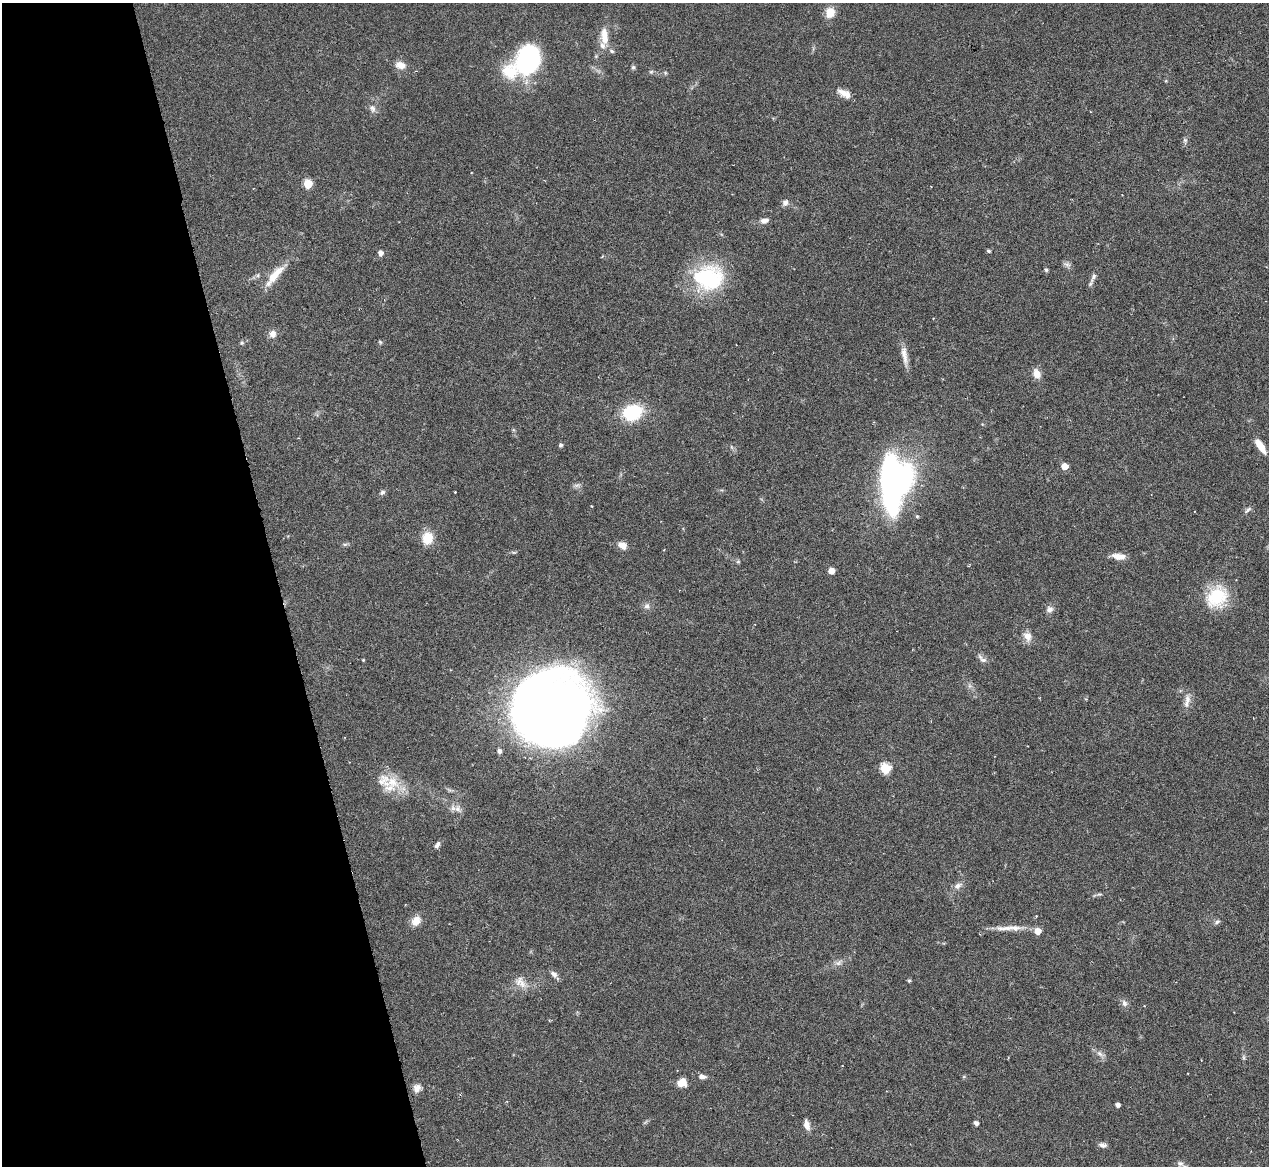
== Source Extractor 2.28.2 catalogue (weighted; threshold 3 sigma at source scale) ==
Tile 5 of 4 x 4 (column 1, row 2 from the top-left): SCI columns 485-1751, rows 3236-4399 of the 5705 x 5824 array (HDU 1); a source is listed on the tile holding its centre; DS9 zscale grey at full resolution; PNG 1271 x 1168 px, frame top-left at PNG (2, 3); no overlay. Shown black and unused: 22% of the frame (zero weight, under 3 of 6 exposures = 23% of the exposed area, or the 3 px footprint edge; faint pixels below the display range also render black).
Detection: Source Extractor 2.28.2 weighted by HDU 2 'WHT'; one run over the whole footprint, this tile lists its part. Background 0.0845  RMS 0.0046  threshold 0.0187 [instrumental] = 3 sigma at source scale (4.09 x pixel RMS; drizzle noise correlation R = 1.36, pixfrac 0.8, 0.05/0.05 arcsec/px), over >= 5 px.
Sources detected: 83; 2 inside a brighter object's white glare — not listed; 4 inside a brighter listed object's ellipse — not listed separately; the other 77 listed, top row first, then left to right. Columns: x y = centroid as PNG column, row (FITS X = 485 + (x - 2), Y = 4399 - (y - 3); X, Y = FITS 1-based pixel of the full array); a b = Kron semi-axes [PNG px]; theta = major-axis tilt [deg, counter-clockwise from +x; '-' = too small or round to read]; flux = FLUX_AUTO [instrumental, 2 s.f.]
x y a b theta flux
830 13 12 10 89 5.6
604 36 23 10 -86 6.6
528 60 24 18 68 81
400 65 12 8 -17 3.7
633 67 6 5 - 0.83
509 72 25 19 -43 13
651 72 6 5 - 0.7
665 73 6 4 73 0.52
845 93 17 8 -26 4.1
372 108 11 8 -59 1.9
1185 141 9 5 -80 0.98
308 184 5 5 - 15
785 203 8 7 - 1.9
764 221 10 6 21 2.2
989 251 4 4 - 0.8
381 253 5 5 - 2.1
1067 264 11 6 -36 1.4
1046 270 4 4 - 0.85
258 275 6 4 72 0.71
275 275 31 10 49 8
1093 277 15 6 62 1.9
709 278 37 31 3 36
273 334 9 8 - 2.5
380 342 5 4 - 0.55
242 343 6 5 - 0.74
904 355 29 7 -81 4.1
1037 374 12 9 -65 3.5
632 412 20 15 16 22
560 445 5 4 - 1
1260 446 17 6 -56 5.6
1065 466 5 5 - 5.8
892 483 55 14 -84 130
577 485 10 5 13 1.2
382 492 8 6 29 1
455 492 3 2 - 0.42
1248 510 11 5 44 1.1
917 516 5 4 - 0.61
427 538 15 12 79 7.3
345 544 7 4 17 0.71
622 545 12 8 -28 3
1119 556 16 7 -8 4.3
738 561 6 4 1 0.6
831 571 5 5 - 4.3
1217 597 27 22 47 19
647 606 9 8 - 1.6
1050 609 9 8 - 1.9
1027 636 12 9 -70 3.6
982 659 16 6 -42 1.8
363 660 4 3 - 0.34
1187 701 21 7 79 3.1
551 709 56 46 -9 740
499 751 5 5 - 1.3
885 768 6 5 - 25
392 782 22 17 -28 10
457 809 11 9 -65 2.7
437 845 9 5 59 1.3
958 886 10 7 32 2.2
1099 894 8 4 8 0.85
1036 916 3 3 - 0.43
416 921 13 9 55 4.3
1217 922 9 5 26 1
1007 928 37 6 -1 5.5
838 963 11 6 38 1.7
554 974 10 7 -41 1.8
909 981 4 4 - 0.67
522 984 18 9 -61 3.8
1124 1003 9 7 -59 1.7
1100 1054 11 7 -36 2
1244 1057 7 4 -90 0.75
702 1076 10 6 -14 1.8
682 1082 10 9 - 4.4
417 1088 11 9 61 2.5
1117 1105 4 4 - 1.7
976 1123 4 4 - 1.7
807 1125 12 6 -77 2.9
1103 1145 10 6 -9 1.5
1180 1164 9 8 - 1.6
Isophote crosses this tile's border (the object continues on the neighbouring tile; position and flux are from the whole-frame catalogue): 1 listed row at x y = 1180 1164